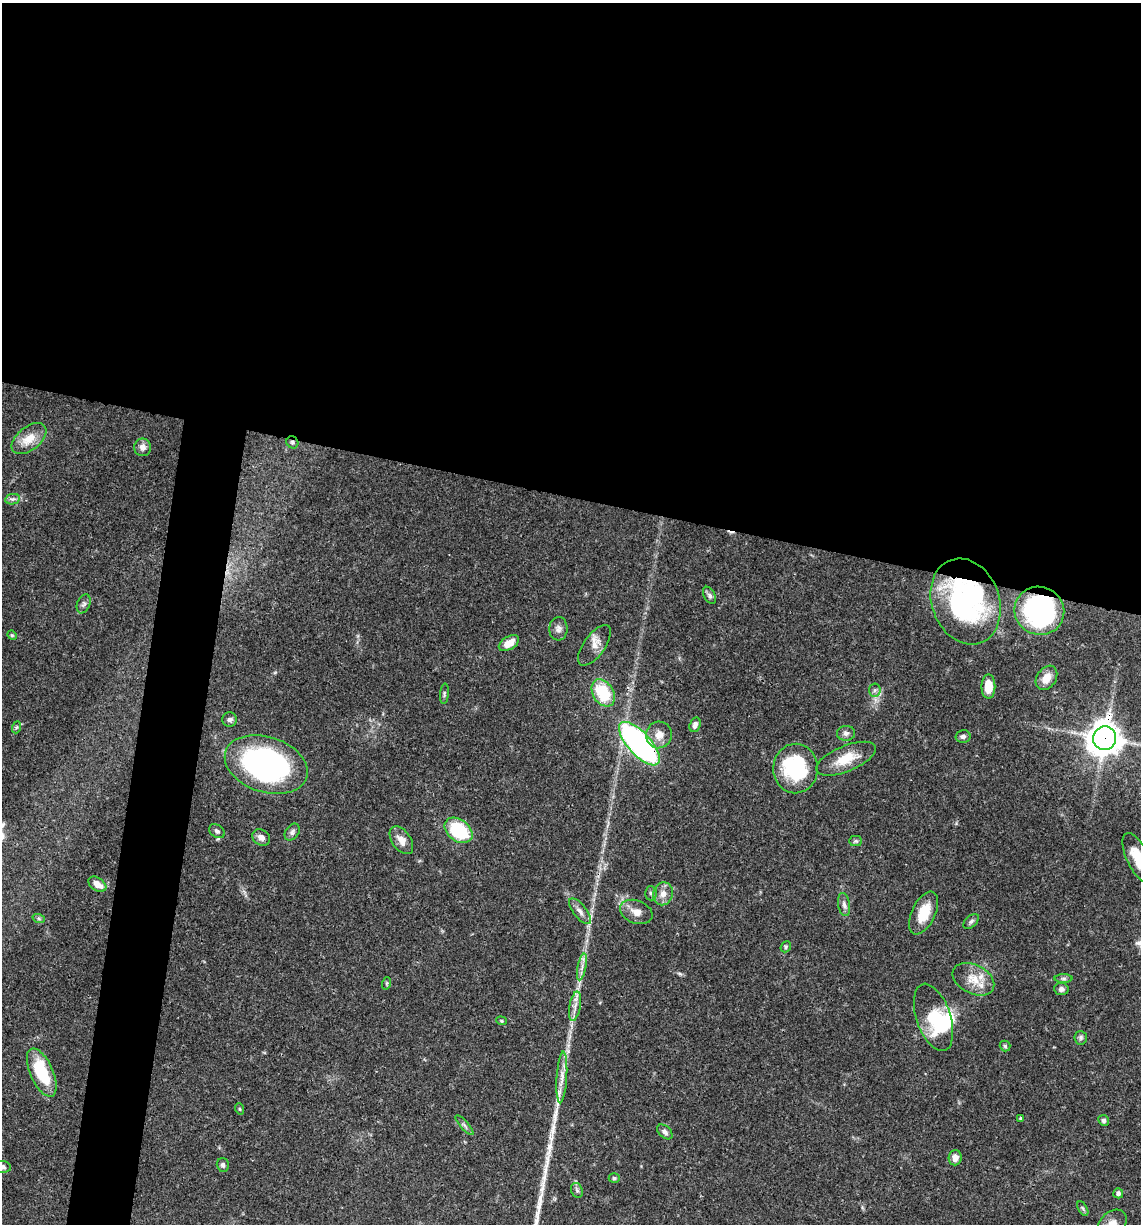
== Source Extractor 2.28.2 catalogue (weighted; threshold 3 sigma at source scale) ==
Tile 3 of 4 x 4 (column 3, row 1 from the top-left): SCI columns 2517-3655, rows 3667-4888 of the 4913 x 4894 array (HDU 1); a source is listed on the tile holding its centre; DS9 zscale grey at full resolution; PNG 1143 x 1226 px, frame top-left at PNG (2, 3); each listed source drawn as its Kron ellipse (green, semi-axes under 4 px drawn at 4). Shown black and unused: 44% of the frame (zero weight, under 3 of 4 exposures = <1% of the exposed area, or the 3 px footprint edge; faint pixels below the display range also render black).
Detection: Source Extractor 2.28.2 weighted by HDU 2 'WHT'; one run over the whole footprint, this tile lists its part. Background 0.048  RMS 0.0028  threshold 0.0127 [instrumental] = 3 sigma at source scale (4.5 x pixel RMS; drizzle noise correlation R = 1.50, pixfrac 1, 0.05/0.05 arcsec/px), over >= 5 px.
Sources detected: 75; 3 inside a brighter object's white glare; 1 cosmic-ray / hot-pixel residue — neither listed nor drawn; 1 inside a brighter listed object's ellipse — not listed separately; the other 70 listed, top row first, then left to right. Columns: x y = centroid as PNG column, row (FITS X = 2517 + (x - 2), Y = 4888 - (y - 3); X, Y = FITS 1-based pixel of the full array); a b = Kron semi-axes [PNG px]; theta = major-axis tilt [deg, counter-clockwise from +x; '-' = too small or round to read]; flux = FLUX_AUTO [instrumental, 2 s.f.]
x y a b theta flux
29 439 20 11 39 4.4
292 442 6 5 - 0.59
143 447 9 8 - 1.6
13 499 7 5 9 0.69
709 595 9 5 -62 0.87
966 601 44 33 -70 52
84 604 10 6 68 0.82
1039 611 25 24 - 54
558 629 12 9 87 1.4
12 635 5 4 - 0.32
509 643 11 6 31 3.4
594 645 24 10 54 2.8
1046 678 13 9 56 3.1
988 687 12 7 89 4.7
875 690 6 6 - 0.66
603 693 15 10 -58 13
444 694 10 3 85 0.48
230 720 7 7 - 0.88
695 725 7 5 72 1.2
17 727 6 4 70 0.42
846 733 9 7 3 1
659 735 13 13 - 3.1
963 736 7 6 - 0.81
1105 738 12 11 - 450
639 744 27 11 -47 83
846 759 32 13 22 6.7
266 765 43 28 -18 69
796 769 25 22 88 21
458 830 15 11 -37 17
217 831 9 6 -35 0.81
292 832 9 6 53 0.89
261 837 9 7 -35 1.6
401 840 16 9 -56 2.6
856 841 6 5 - 0.45
1138 858 27 11 -64 6.6
97 884 10 6 -33 2.9
651 893 7 6 - 0.8
663 894 11 10 - 2.3
844 905 12 6 -80 1.1
580 911 15 6 -52 1.6
636 912 17 11 -21 2.7
924 913 23 11 64 6.7
39 919 6 4 -20 0.44
971 921 9 5 43 0.68
786 947 6 5 - 0.41
582 967 13 3 78 1.1
1063 978 9 4 0 0.63
973 979 22 14 -27 5
387 983 6 4 71 0.39
1061 989 7 6 - 0.89
575 1006 15 5 80 1.7
933 1017 35 17 -71 14
501 1021 5 4 - 0.34
1081 1038 7 6 - 0.69
1005 1046 5 5 - 0.49
42 1073 26 11 -66 14
562 1077 26 5 86 2.7
240 1109 6 3 -70 0.34
1020 1118 4 3 - 0.38
1104 1120 5 5 - 0.62
465 1125 12 3 -48 0.66
665 1132 9 6 -43 1
955 1158 8 6 85 2
223 1165 7 6 - 0.74
2 1167 9 6 -7 1.2
614 1178 5 4 - 0.45
577 1190 8 5 -67 0.68
1118 1193 5 5 - 0.87
1083 1209 8 4 -59 0.52
1112 1224 17 12 45 3.3
Overlapping masked pixels (flux is a lower limit): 5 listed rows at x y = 292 442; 966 601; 1039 611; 1105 738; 639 744
Isophote crosses this tile's border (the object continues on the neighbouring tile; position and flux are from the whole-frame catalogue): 3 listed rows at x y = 1138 858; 2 1167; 1112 1224